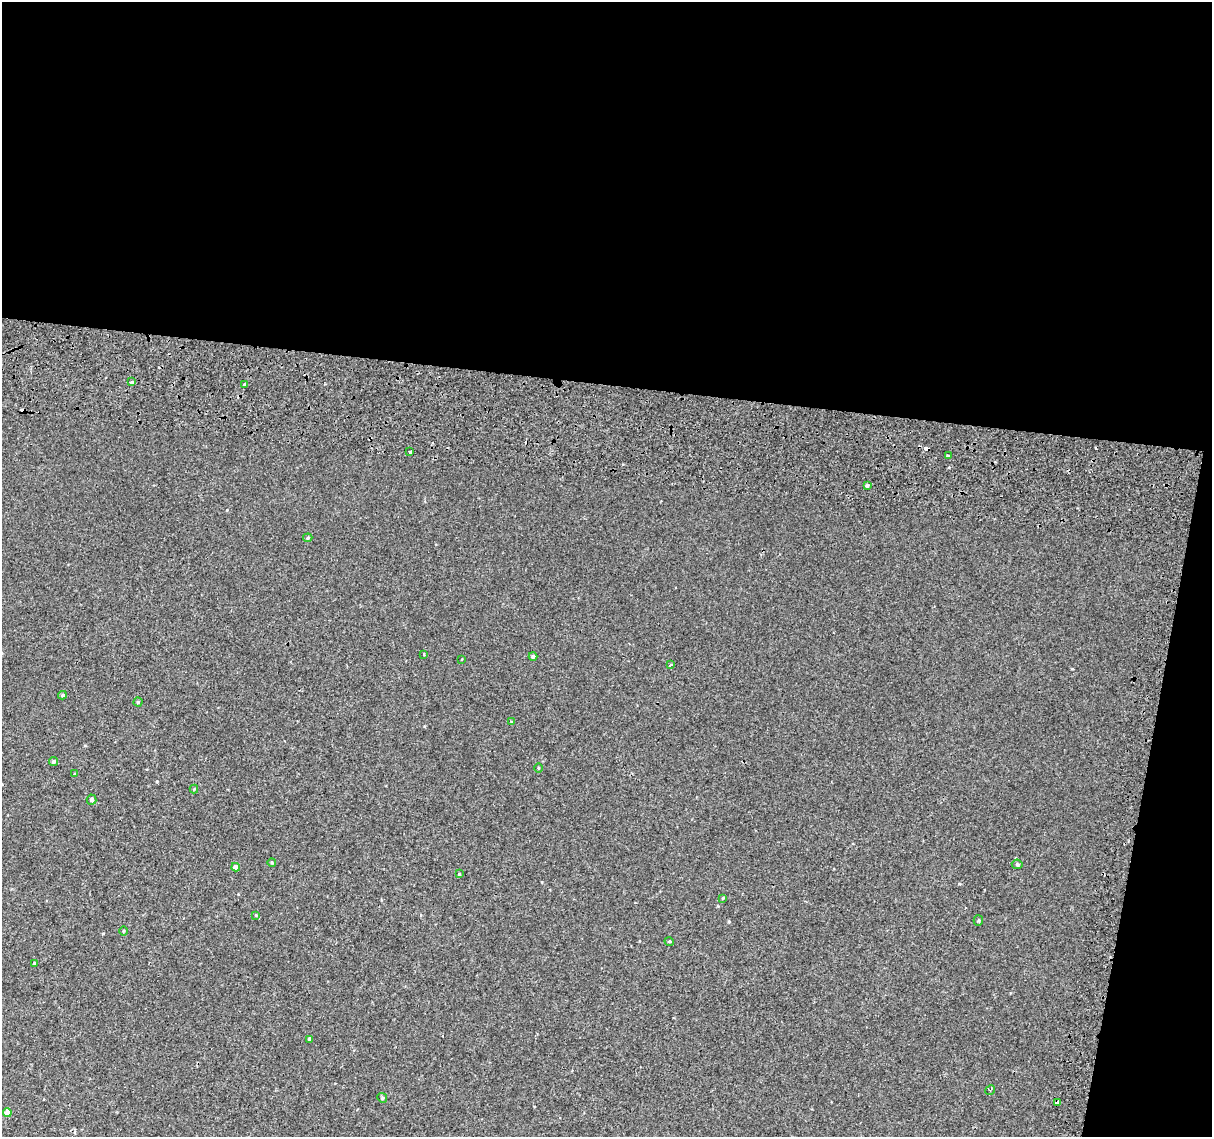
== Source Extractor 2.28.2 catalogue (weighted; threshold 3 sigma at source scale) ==
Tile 4 of 4 x 4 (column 4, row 1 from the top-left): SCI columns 3678-4887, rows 3735-4869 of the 4945 x 5257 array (HDU 1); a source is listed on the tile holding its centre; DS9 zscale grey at full resolution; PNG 1214 x 1139 px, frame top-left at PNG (2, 2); each listed source drawn as its Kron ellipse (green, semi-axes under 4 px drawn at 4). Shown black and unused: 37% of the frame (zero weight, under 2 of 3 exposures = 6% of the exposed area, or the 3 px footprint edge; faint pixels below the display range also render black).
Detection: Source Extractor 2.28.2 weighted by HDU 2 'WHT'; one run over the whole footprint, this tile lists its part. Background 0.00573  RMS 0.0057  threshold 0.0256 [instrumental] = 3 sigma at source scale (4.5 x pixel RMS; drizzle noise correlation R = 1.50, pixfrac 1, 0.0396/0.0396 arcsec/px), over >= 5 px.
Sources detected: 37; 4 cosmic-ray / hot-pixel residue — neither listed nor drawn; the other 33 listed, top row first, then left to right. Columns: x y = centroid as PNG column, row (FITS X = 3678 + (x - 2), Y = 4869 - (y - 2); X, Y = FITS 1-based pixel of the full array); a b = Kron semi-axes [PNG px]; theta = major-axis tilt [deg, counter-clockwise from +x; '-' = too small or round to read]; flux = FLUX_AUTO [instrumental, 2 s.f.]
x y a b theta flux
131 382 4 3 - 0.87
245 384 4 3 - 1.8
410 451 4 3 - 2.9
948 455 4 3 - 2.7
867 485 4 4 - 1.1
308 538 5 4 - 0.66
424 654 3 3 - 1.3
533 656 4 4 - 1.2
462 659 3 3 - 2.3
671 665 3 3 - 4.3
62 695 4 4 - 0.98
138 702 4 4 - 0.72
512 722 4 4 - 0.52
54 761 4 4 - 1.2
538 768 5 3 - 0.48
74 774 4 2 - 0.43
194 789 4 4 - 0.47
92 800 5 5 - 1.5
272 863 4 3 - 0.51
1017 864 5 5 - 0.83
236 867 4 4 - 4.2
459 874 3 3 - 0.48
723 898 4 3 - 0.48
256 915 4 3 - 0.44
978 920 5 4 - 0.8
123 931 4 3 - 0.5
669 941 5 3 - 0.54
34 963 3 3 - 0.73
310 1039 3 3 - 1.3
990 1090 5 3 - 0.56
382 1098 5 4 - 0.76
1057 1103 4 3 - 2.5
7 1113 4 4 - 7.5
Overlapping masked pixels (flux is a lower limit): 1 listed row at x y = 1057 1103